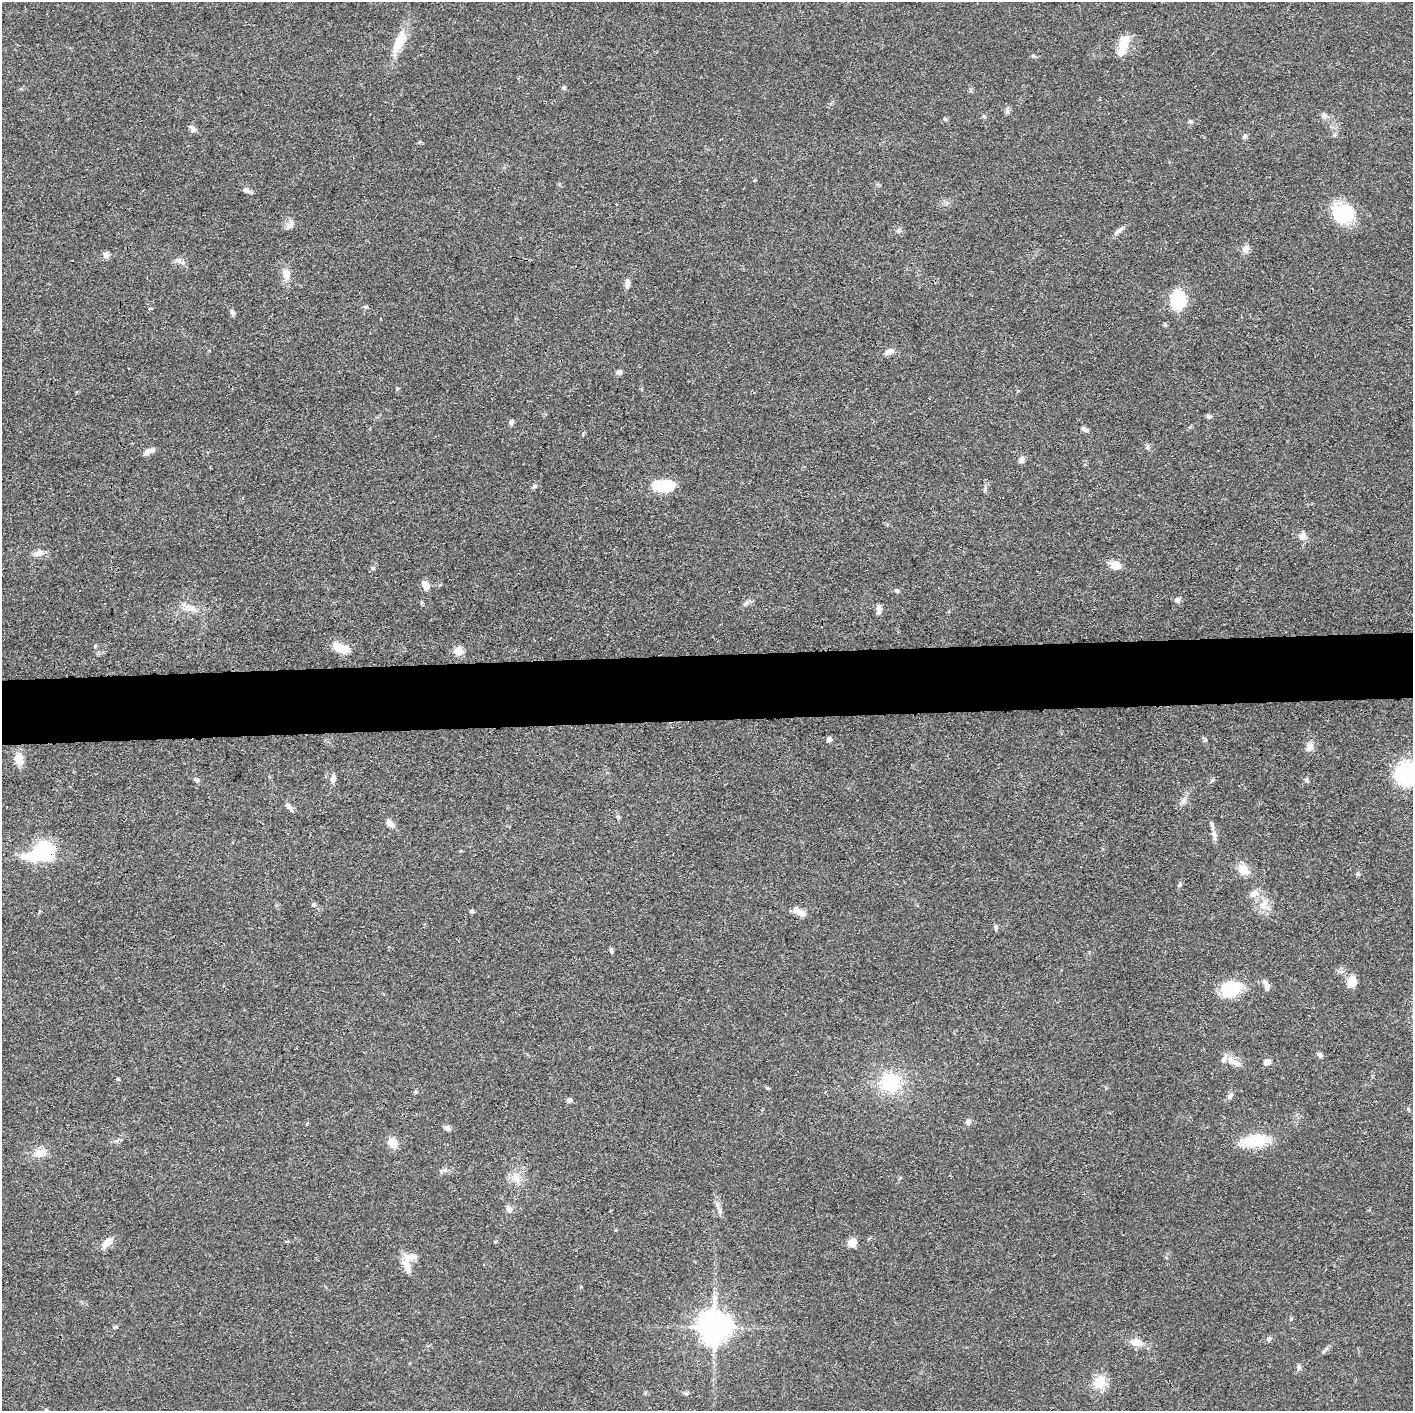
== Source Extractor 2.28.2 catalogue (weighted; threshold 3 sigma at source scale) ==
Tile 5 of 3 x 3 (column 2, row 2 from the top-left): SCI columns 1414-2824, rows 1426-2834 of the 4237 x 4258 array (HDU 1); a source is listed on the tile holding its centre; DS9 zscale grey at full resolution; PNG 1415 x 1413 px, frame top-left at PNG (2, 2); no overlay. Shown black and unused: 5% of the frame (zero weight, under 3 of 4 exposures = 1% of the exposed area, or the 3 px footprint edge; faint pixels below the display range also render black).
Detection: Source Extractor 2.28.2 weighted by HDU 2 'WHT'; one run over the whole footprint, this tile lists its part. Background 0.0573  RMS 0.0053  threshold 0.024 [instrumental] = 3 sigma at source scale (4.5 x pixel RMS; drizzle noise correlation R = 1.50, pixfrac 1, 0.05/0.05 arcsec/px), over >= 5 px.
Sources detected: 105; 4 inside a brighter listed object's ellipse — not listed separately; the other 101 listed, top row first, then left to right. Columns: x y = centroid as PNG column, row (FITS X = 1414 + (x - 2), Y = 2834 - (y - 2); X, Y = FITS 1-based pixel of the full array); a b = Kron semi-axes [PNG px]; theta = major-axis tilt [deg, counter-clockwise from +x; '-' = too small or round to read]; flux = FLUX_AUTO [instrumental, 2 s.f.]
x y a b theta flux
399 42 28 11 64 12
1123 46 28 10 74 10
564 87 6 4 19 0.67
1007 111 7 6 - 1.3
984 116 5 5 - 0.79
1324 116 8 7 - 1.7
1190 121 7 5 -17 0.87
193 129 9 7 -42 2
1245 136 6 5 - 1.5
754 180 4 3 - 0.49
246 190 10 7 -18 2
1343 213 21 16 -12 36
290 225 14 6 41 2.1
898 231 5 5 - 1
1117 232 13 6 42 2.1
1245 249 10 8 40 2.5
106 255 8 7 - 2.1
178 260 11 6 -34 2.1
286 273 16 10 -71 4.9
627 282 8 6 -72 1.9
1178 299 18 14 86 22
365 307 6 4 0 0.76
151 308 4 3 - 0.62
232 312 9 5 -71 1.3
889 352 12 7 16 2.7
619 372 8 6 19 1.7
1209 416 7 5 -22 1
511 422 7 6 - 1.4
1085 429 11 5 -28 1.7
1148 447 6 4 72 0.86
149 451 14 6 22 2.9
1022 459 9 6 62 1.8
665 485 23 12 3 21
534 486 7 5 22 1.1
985 488 8 4 82 1.1
1302 536 10 9 - 3.3
39 553 16 7 17 3.1
1115 565 12 8 -24 6
426 585 11 7 -59 4.5
897 591 6 5 - 0.99
1177 600 7 7 - 1.9
746 603 9 5 40 1.6
191 608 19 8 -19 5.1
879 609 13 6 -84 2.5
95 646 5 4 - 0.68
342 648 22 11 -12 7.6
458 651 5 5 - 16
829 739 5 5 - 2.5
1310 746 10 8 77 3.8
19 760 15 10 -85 6.7
1407 774 20 19 - 58
332 779 10 6 79 2.7
196 780 8 6 -43 1.3
1183 801 7 7 - 1.7
288 805 9 7 -34 2
390 824 11 8 -38 2.6
1212 824 7 4 89 0.98
43 851 21 13 26 70
1244 870 18 12 -55 6
1357 874 5 5 - 0.84
1180 884 8 4 89 0.9
1254 893 13 8 21 3.5
313 905 6 5 - 1
1264 905 11 9 75 4.6
796 910 14 8 -52 3.1
471 911 5 4 - 1.1
995 927 7 4 -85 0.98
611 951 8 4 -82 0.89
1352 981 13 9 64 6.4
1266 985 15 5 -73 2.6
1230 989 23 17 14 20
1320 1055 7 5 -72 1.5
1233 1062 21 8 -20 5
1267 1062 7 6 - 3.5
118 1079 5 4 - 0.59
890 1082 21 17 10 30
416 1092 6 5 - 0.83
1230 1096 10 6 60 1.9
569 1100 5 4 - 2.4
1408 1109 6 5 - 0.7
968 1122 8 5 69 1.2
447 1128 8 7 - 1.7
1256 1141 36 16 5 18
393 1143 12 9 -64 6
39 1153 17 11 18 5.4
445 1170 7 5 -11 1.3
516 1179 14 8 -44 4.5
509 1209 9 8 - 2.4
720 1211 7 4 72 1.1
615 1230 4 3 - 0.53
287 1242 5 3 - 0.6
107 1243 16 8 47 4.8
852 1243 8 7 - 6.8
407 1266 27 9 -77 6.1
115 1327 6 4 19 0.69
714 1327 9 9 - 950
1269 1339 7 5 59 0.98
1137 1343 15 9 -7 5.7
1299 1367 8 5 75 1.3
1100 1382 19 15 63 9
686 1393 7 4 17 0.97
Overlapping masked pixels (flux is a lower limit): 1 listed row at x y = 43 851
Isophote crosses this tile's border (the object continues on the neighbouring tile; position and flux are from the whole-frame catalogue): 2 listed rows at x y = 1407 774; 1408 1109
Unlisted compact peaks at least as high as the median listed source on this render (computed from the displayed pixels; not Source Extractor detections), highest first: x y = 373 568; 1205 740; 767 1088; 1307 780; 1033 56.